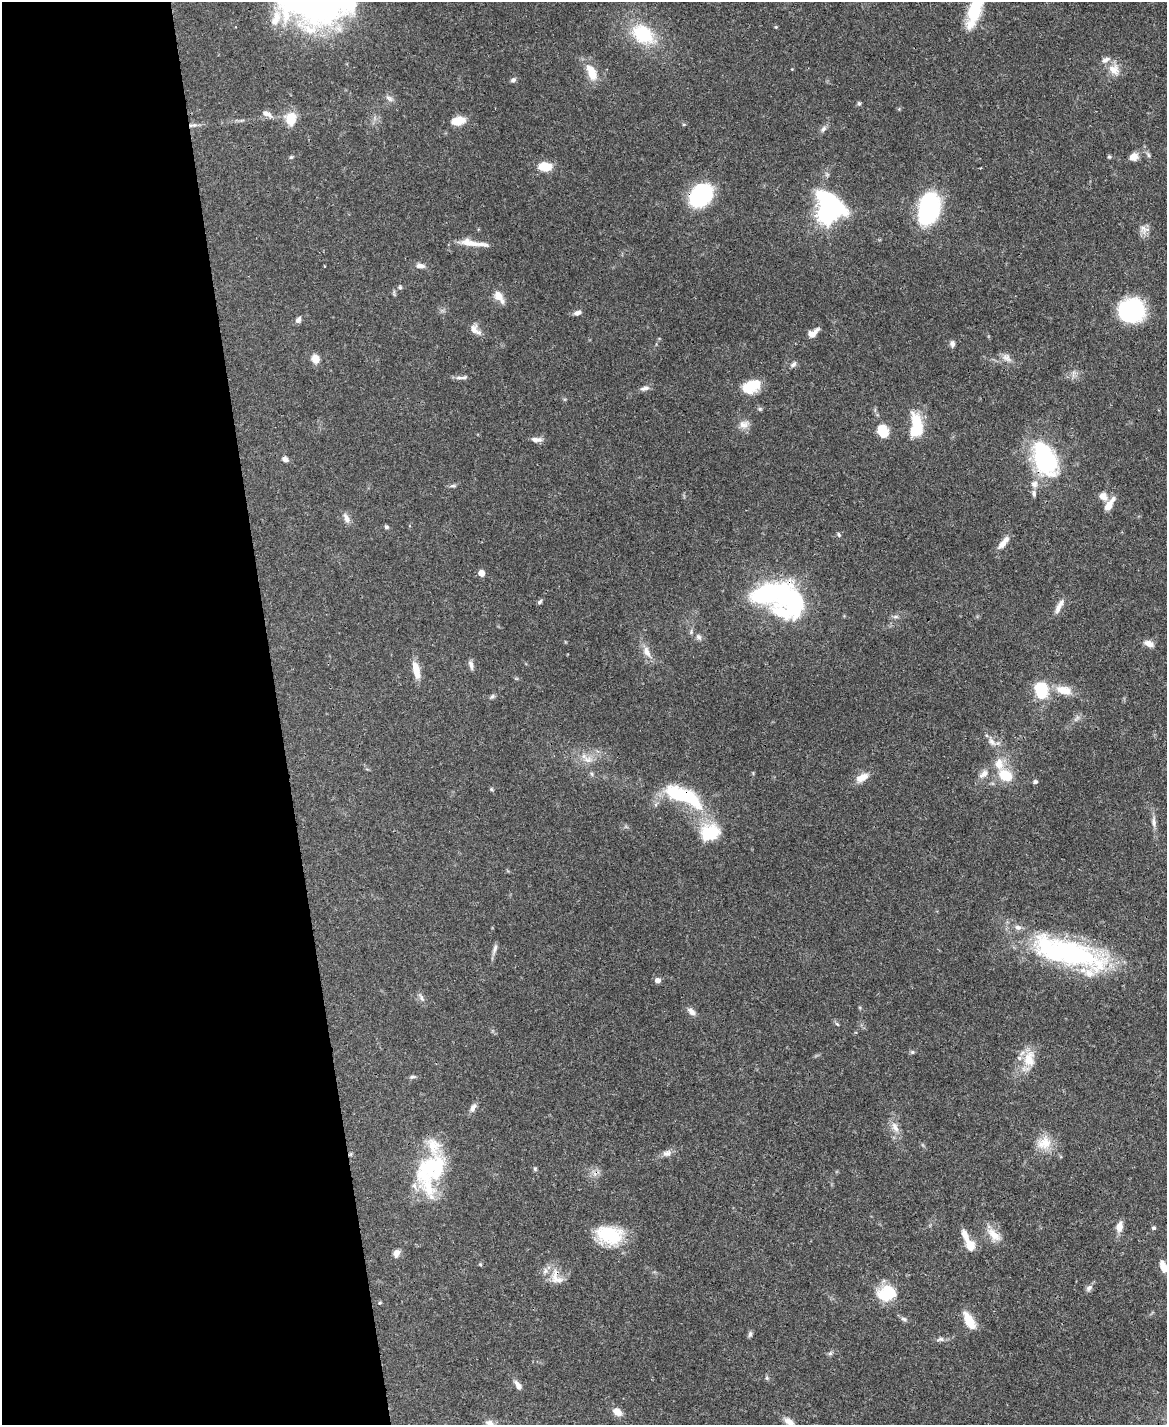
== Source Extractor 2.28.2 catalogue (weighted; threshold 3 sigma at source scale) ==
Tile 5 of 4 x 3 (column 1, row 2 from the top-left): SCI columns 3-1167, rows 1666-3088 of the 4665 x 4644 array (HDU 1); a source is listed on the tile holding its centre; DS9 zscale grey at full resolution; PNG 1169 x 1427 px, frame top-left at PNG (2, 2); no overlay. Shown black and unused: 24% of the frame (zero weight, under 3 of 4 exposures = <1% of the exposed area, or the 3 px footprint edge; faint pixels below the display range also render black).
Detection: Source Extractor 2.28.2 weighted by HDU 2 'WHT'; one run over the whole footprint, this tile lists its part. Background 0.0656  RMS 0.0033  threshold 0.015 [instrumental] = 3 sigma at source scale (4.5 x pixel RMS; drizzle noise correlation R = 1.50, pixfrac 1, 0.05/0.05 arcsec/px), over >= 5 px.
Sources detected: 136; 8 inside a brighter object's white glare — not listed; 11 inside a brighter listed object's ellipse — not listed separately; the other 117 listed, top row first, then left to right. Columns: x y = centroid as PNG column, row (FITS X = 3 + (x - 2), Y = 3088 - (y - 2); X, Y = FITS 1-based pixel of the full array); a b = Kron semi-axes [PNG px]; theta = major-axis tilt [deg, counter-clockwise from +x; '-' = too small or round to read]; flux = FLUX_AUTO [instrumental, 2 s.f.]
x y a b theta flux
315 3 53 44 21 100
974 11 35 13 72 15
776 27 5 4 - 0.33
643 34 25 18 -35 17
1114 70 16 13 -45 4.1
592 72 22 11 -66 6
513 80 7 6 - 0.91
389 99 12 6 -28 1.3
859 103 6 5 - 0.64
267 114 14 7 -24 2
291 119 17 14 -89 5.6
458 121 15 9 11 5.1
194 125 8 5 21 1
823 129 10 6 57 1.1
1148 155 6 4 -88 0.63
291 157 5 4 - 0.41
1109 157 5 4 - 0.44
1134 157 9 7 32 3
545 167 16 10 -3 5.5
700 196 15 12 46 53
929 209 26 16 79 46
826 214 8 8 - 140
1144 229 16 11 -23 2.3
470 243 28 8 -11 4.5
324 266 2 2 - 0.27
420 266 12 6 -3 1.6
400 287 6 5 - 0.64
499 296 16 8 -55 3.5
1131 310 22 20 21 40
577 313 11 6 16 1.3
298 319 9 6 61 1.1
475 330 17 9 -44 2.5
813 333 14 7 36 2.8
952 344 8 6 -88 1.1
1006 358 14 9 -32 2.2
315 359 9 8 - 3.6
793 364 9 6 46 1.1
464 377 10 5 15 1.1
750 387 18 15 25 7.7
645 388 13 6 15 1.4
760 409 6 4 -44 0.52
744 424 13 11 13 2.5
916 430 12 10 43 11
883 431 12 10 -58 8
536 440 14 6 -1 1.9
285 459 8 6 -32 1.2
1045 459 40 24 -67 37
453 486 9 4 1 0.71
1034 493 9 6 -83 0.97
1103 496 12 9 -44 2.4
1109 505 18 7 57 3.8
346 518 14 7 -66 1.8
386 527 6 5 - 0.6
839 535 7 5 -73 0.57
1002 545 12 7 42 2.2
481 573 5 5 - 3.3
769 593 35 18 14 47
540 602 7 5 51 0.7
1059 606 21 6 63 2.4
896 617 9 4 0 0.81
691 632 7 6 - 0.76
699 637 9 6 -57 1.1
1149 644 11 7 -21 2.5
647 652 17 9 -61 3.2
471 665 12 5 -73 1.2
416 670 23 8 -76 4.5
1041 690 13 10 -77 17
1064 690 23 11 -13 5.4
492 696 8 5 48 0.69
992 742 13 7 -48 2
588 760 15 8 -31 2.8
592 774 6 4 -70 0.52
984 774 16 8 39 2.5
1005 775 14 11 -33 9.2
862 777 17 9 26 3.5
1035 782 6 5 - 0.66
491 789 5 4 - 0.43
683 795 52 17 -24 25
1154 822 17 5 -89 1.7
709 833 22 18 18 14
495 948 15 5 73 1.3
1069 953 88 28 -17 68
657 980 6 6 - 1.6
421 998 13 4 -64 1.1
692 1012 11 7 -40 1.8
837 1024 7 4 -44 0.48
912 1052 6 5 - 0.58
1029 1059 23 15 84 7.3
412 1077 9 4 7 0.72
473 1108 12 6 61 1.6
895 1127 16 8 -64 2.8
1044 1143 21 17 36 6.1
667 1153 12 8 8 1.8
432 1164 37 21 78 17
535 1169 5 5 - 0.47
1119 1227 12 8 79 2.9
1154 1228 5 5 - 0.66
610 1235 30 20 -8 17
965 1235 15 7 -68 3.1
994 1235 24 11 -44 4.5
970 1245 12 9 -68 4.5
396 1253 9 7 59 1.9
480 1264 5 4 - 0.39
1163 1267 15 8 -68 3.1
556 1277 27 16 -63 5.3
1089 1288 9 7 41 1.2
891 1293 26 14 -37 8.9
380 1303 5 4 - 0.39
904 1319 10 5 -16 0.91
969 1321 19 9 -62 7
750 1334 8 5 82 0.79
940 1339 12 6 10 1.2
830 1353 7 5 45 0.7
767 1378 6 4 -89 0.53
518 1385 12 6 -57 1.8
617 1412 10 7 -36 3.1
789 1422 14 7 -36 2.4
Overlapping masked pixels (flux is a lower limit): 5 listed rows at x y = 700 196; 1045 459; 769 593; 683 795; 556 1277
Isophote crosses this tile's border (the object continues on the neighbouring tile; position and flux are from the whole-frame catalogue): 4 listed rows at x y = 315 3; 974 11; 1163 1267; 789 1422